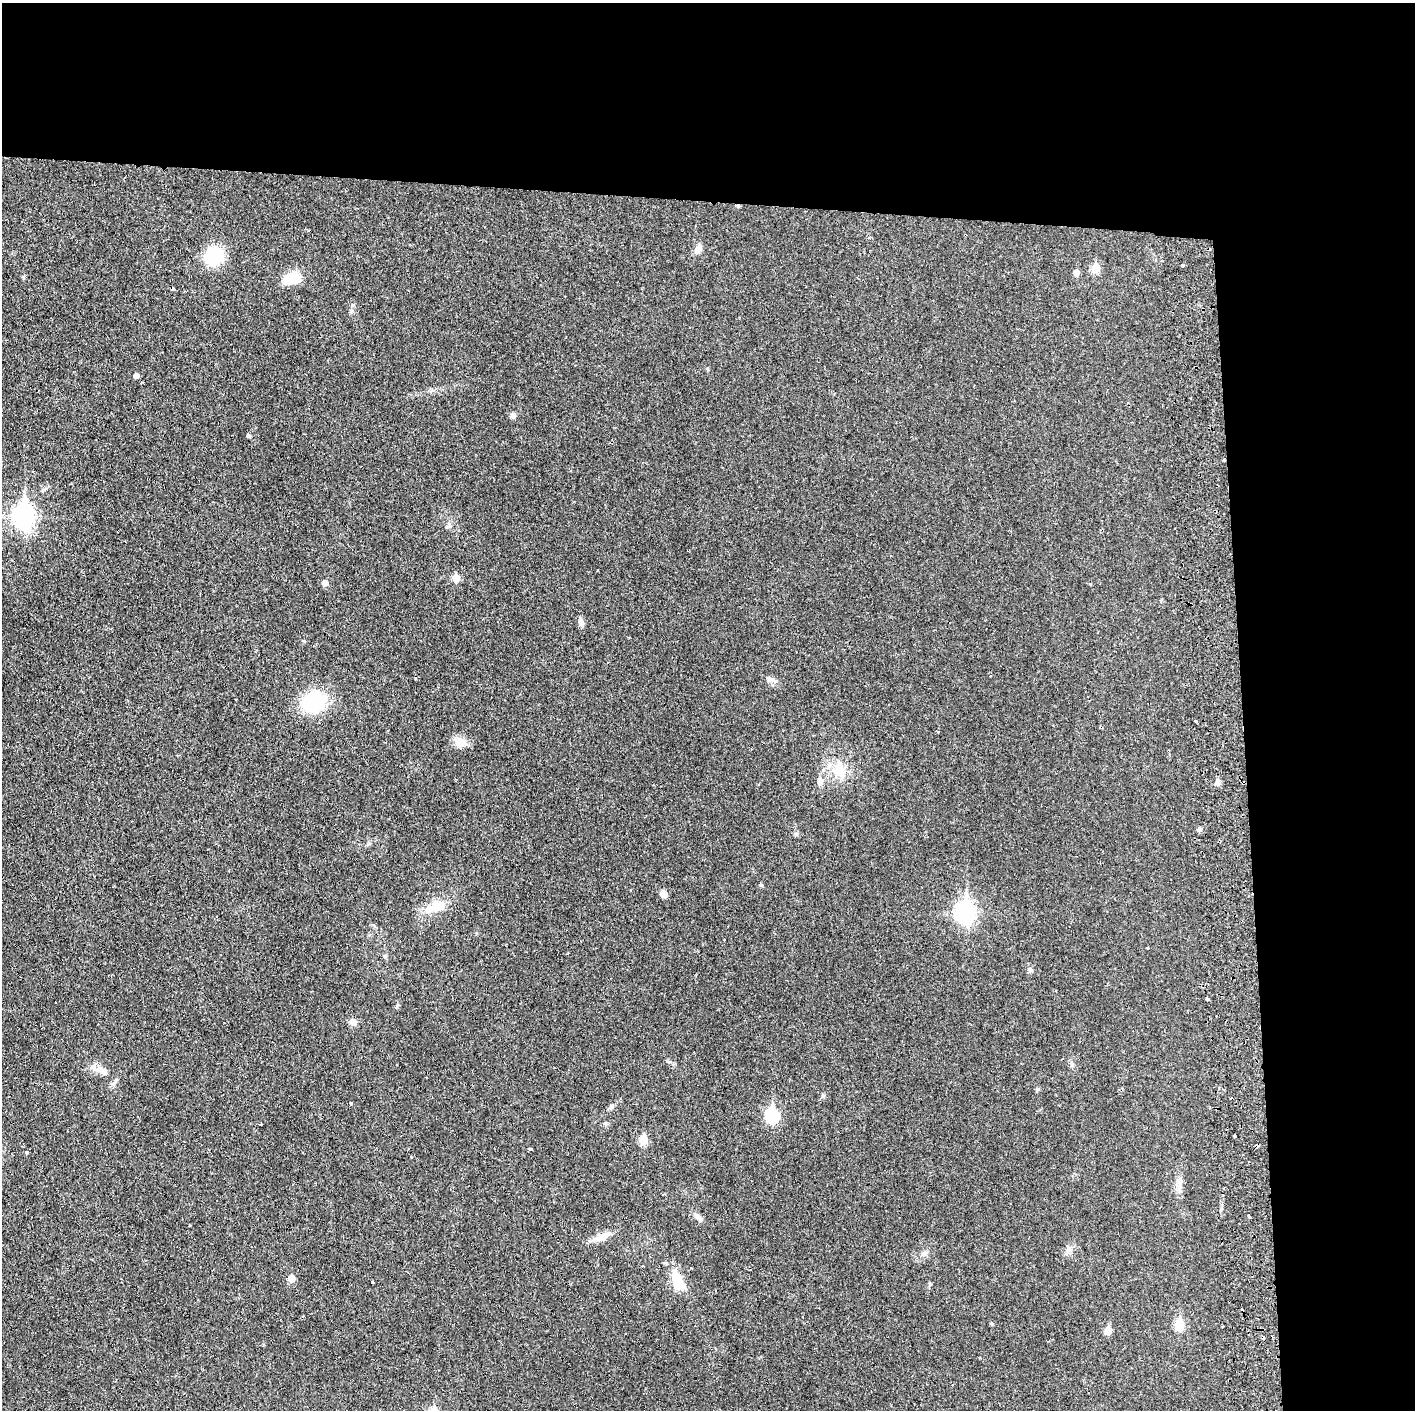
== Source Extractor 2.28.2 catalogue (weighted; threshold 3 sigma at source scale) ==
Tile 3 of 3 x 3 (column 3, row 1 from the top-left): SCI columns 2889-4301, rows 2823-4230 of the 4364 x 4233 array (HDU 1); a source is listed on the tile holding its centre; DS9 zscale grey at full resolution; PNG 1417 x 1412 px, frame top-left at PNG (2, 3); no overlay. Shown black and unused: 24% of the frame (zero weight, under 2 of 3 exposures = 3% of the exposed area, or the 3 px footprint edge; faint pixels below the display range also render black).
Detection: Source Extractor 2.28.2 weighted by HDU 2 'WHT'; one run over the whole footprint, this tile lists its part. Background 0.0455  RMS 0.005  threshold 0.0224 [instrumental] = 3 sigma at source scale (4.5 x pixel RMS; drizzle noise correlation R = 1.50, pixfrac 1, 0.05/0.05 arcsec/px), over >= 5 px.
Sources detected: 62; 6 cosmic-ray / hot-pixel residue — not listed; the other 56 listed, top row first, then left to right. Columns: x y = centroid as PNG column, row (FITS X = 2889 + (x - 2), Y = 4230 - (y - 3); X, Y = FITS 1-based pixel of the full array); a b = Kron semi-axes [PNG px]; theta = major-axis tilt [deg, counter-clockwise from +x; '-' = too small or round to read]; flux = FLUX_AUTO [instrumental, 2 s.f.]
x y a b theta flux
738 206 5 4 - 0.83
698 248 12 8 63 2.7
214 256 23 20 36 18
1182 266 3 3 - 2.4
1095 268 6 6 - 12
1076 273 6 5 - 3
292 278 21 13 12 11
136 375 5 4 - 1.9
513 415 6 5 - 2.3
249 435 4 4 - 0.91
1224 460 3 3 - 0.83
24 516 10 8 89 240
456 578 6 6 - 6.8
325 583 5 5 - 3.2
581 622 10 7 -78 2
415 678 3 2 - 0.4
772 680 14 3 -11 1.2
313 702 23 18 16 35
1195 721 3 2 - 1
460 742 14 12 2 4.9
840 770 18 14 74 9.2
820 781 9 7 78 2.3
1218 782 8 6 88 1.6
1199 829 6 5 - 0.95
796 834 6 4 44 0.78
663 894 6 5 - 5.1
436 907 29 12 12 8.8
965 912 10 8 89 190
1030 969 7 5 -72 1.2
1207 999 3 2 - 1
353 1022 9 8 - 2.1
103 1071 17 9 -29 4.4
823 1095 6 4 1 0.68
351 1103 3 3 - 0.98
611 1106 8 4 45 1
772 1115 8 6 -86 52
261 1124 3 2 - 0.67
605 1124 6 6 - 0.93
1234 1136 3 3 - 1.3
643 1140 6 5 - 13
530 1149 4 3 - 0.77
27 1152 4 3 - 1.4
411 1157 3 3 - 0.47
1179 1188 19 5 -82 3
1249 1216 4 3 - 3.3
699 1218 13 6 -51 1.9
190 1225 3 2 - 0.44
601 1237 23 8 25 4.9
1069 1249 9 6 76 1.9
924 1253 7 6 - 1.3
291 1278 5 5 - 5.4
678 1282 23 12 -79 12
373 1283 3 3 - 0.98
929 1284 7 4 -81 0.68
1179 1325 6 5 - 16
1108 1330 6 5 - 6.4
Overlapping masked pixels (flux is a lower limit): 2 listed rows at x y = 738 206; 1224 460
Unlisted compact peaks at least as high as the median listed source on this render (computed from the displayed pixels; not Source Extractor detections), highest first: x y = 304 641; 992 1324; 352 305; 761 885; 1038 1089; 398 1005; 669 1062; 449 525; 707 368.